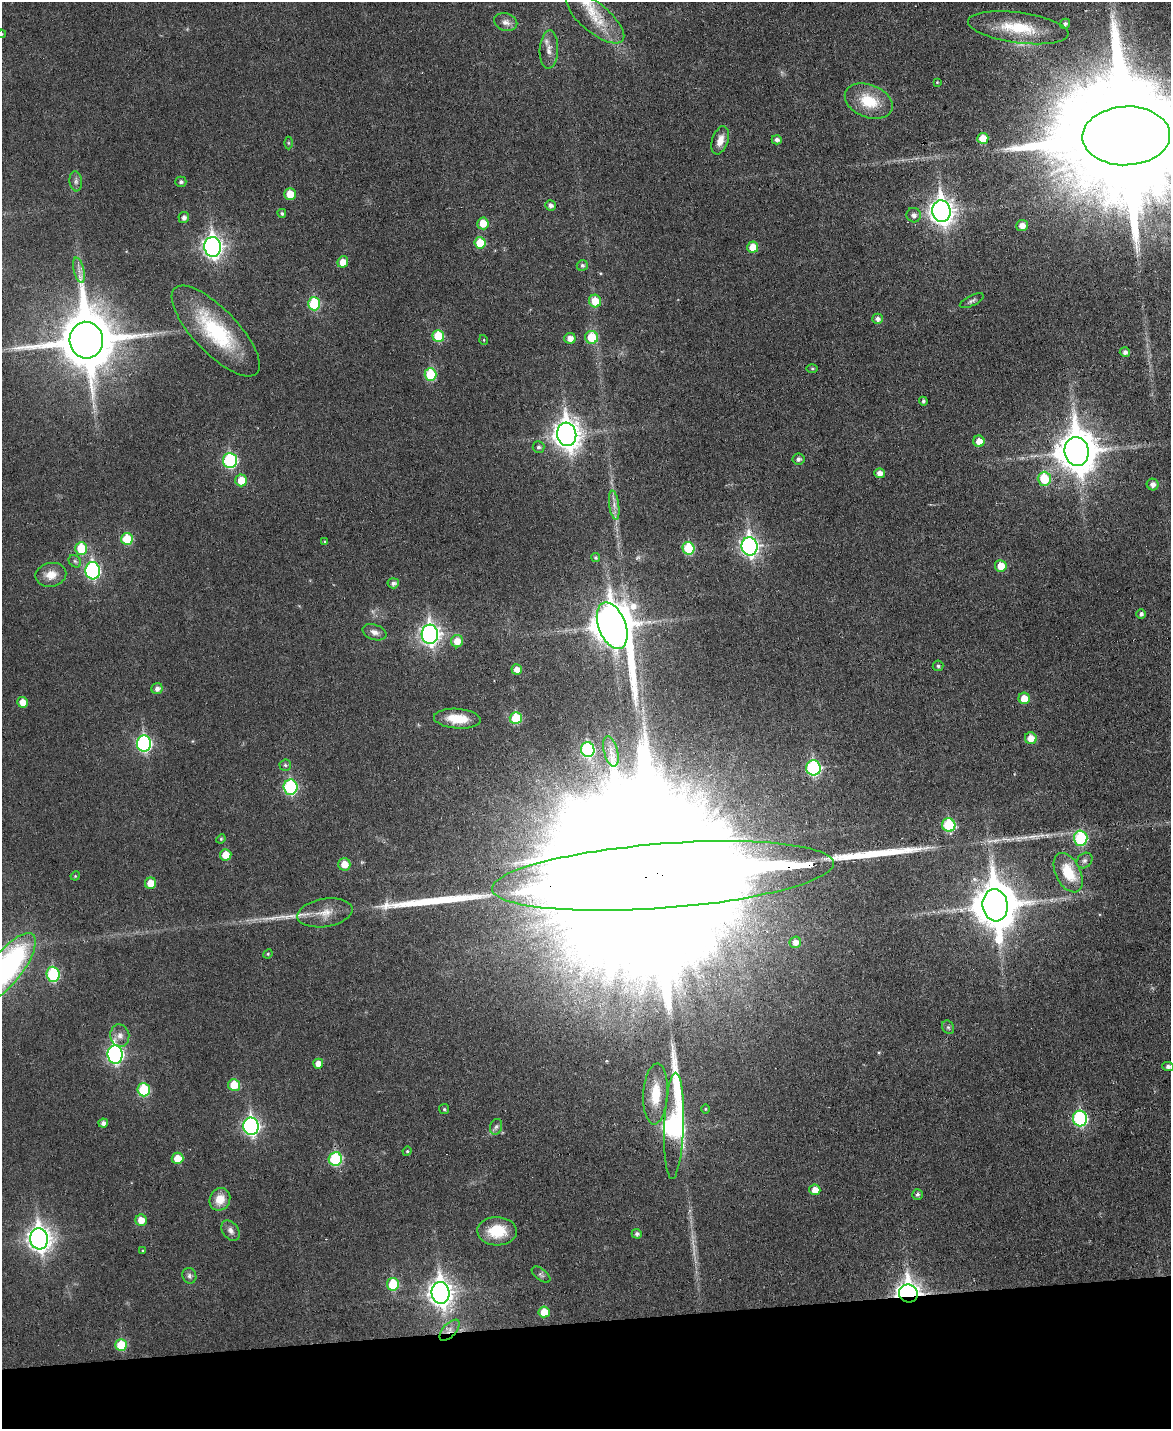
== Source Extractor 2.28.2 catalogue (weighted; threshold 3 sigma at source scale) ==
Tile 10 of 4 x 3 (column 2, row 3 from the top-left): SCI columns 1169-2337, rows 131-1557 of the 4676 x 4653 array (HDU 1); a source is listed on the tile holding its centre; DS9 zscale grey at full resolution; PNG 1173 x 1431 px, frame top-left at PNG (2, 2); each listed source drawn as its Kron ellipse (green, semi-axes under 4 px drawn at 4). Shown black and unused: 7% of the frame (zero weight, under 3 of 6 exposures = <1% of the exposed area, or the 3 px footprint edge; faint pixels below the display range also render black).
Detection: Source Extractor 2.28.2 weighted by HDU 2 'WHT'; one run over the whole footprint, this tile lists its part. Background 0.0383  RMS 0.0043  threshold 0.0175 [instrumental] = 3 sigma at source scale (4.09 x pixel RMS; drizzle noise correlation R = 1.36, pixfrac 0.8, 0.05/0.05 arcsec/px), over >= 5 px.
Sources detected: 142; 1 too faint to see at this stretch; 2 inside a brighter object's white glare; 1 cosmic-ray / hot-pixel residue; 3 long thin detections or spike segments (spike, bleed or trail) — neither listed nor drawn; the other 135 listed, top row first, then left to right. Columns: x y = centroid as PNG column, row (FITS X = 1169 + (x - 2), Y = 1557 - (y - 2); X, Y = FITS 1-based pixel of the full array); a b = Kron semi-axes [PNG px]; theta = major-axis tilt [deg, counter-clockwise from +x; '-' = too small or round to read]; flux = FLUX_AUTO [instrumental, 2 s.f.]
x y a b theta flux
595 18 35 14 -39 13
506 22 12 8 -15 2.5
1065 24 5 5 - 1.2
1018 28 51 15 -8 20
2 34 4 4 - 0.48
549 50 19 9 88 3.7
937 82 4 3 - 0.38
869 101 25 16 -22 14
1126 136 44 29 2 26000
983 138 5 5 - 6.8
720 140 14 8 71 3.9
777 140 5 4 - 1.4
288 143 6 4 -89 0.6
76 181 10 6 -84 1.4
181 182 5 5 - 1.1
290 194 5 5 - 7
550 205 5 5 - 1.7
941 211 11 9 -83 340
282 213 4 4 - 0.67
914 215 7 7 - 1.7
184 217 5 5 - 1.6
483 223 6 5 - 6.2
1022 226 6 5 - 3.4
480 243 5 5 - 11
213 247 10 8 -83 210
753 247 5 5 - 6.6
343 262 6 5 - 4.8
582 265 5 5 - 1
79 270 13 5 -76 2
595 301 6 6 - 9
972 301 13 5 26 1.2
314 304 6 6 - 23
877 319 5 5 - 1.8
216 331 59 22 -46 37
438 336 6 6 - 13
591 337 6 6 - 12
570 338 5 5 - 3
86 340 18 17 - 3000
484 340 5 3 - 0.34
1125 352 5 5 - 1.6
812 368 5 3 - 0.47
431 374 6 6 - 18
923 401 4 4 - 0.75
567 434 12 9 -82 470
979 441 5 5 - 4.3
539 447 6 6 - 1.1
1077 451 14 12 -82 1200
798 459 6 5 - 1.2
230 460 7 7 - 46
880 473 5 5 - 2.6
1044 479 7 6 - 16
241 480 6 6 - 8
1153 484 6 5 - 2.1
614 505 15 5 -82 2.5
127 539 6 6 - 16
325 542 4 4 - 0.52
750 546 9 8 - 160
81 548 6 6 - 15
688 548 6 6 - 18
596 558 4 4 - 0.66
75 561 7 5 -45 0.94
1001 566 6 6 - 6.8
93 571 9 7 -85 69
51 575 15 12 10 5.5
393 583 6 5 - 1.5
1141 614 5 4 - 1.2
612 626 24 13 -69 1200
374 632 12 7 -19 2.4
430 634 9 8 - 200
457 641 6 6 - 5.4
938 666 5 5 - 0.81
517 669 5 5 - 3.3
157 689 6 5 - 1.9
1024 698 6 5 - 5.7
22 702 5 5 - 4.4
516 718 6 6 - 16
457 719 23 10 -4 9
1031 738 6 6 - 5.9
144 744 8 7 - 70
588 750 7 6 - 42
611 751 15 7 -76 2.8
285 765 5 5 - 0.83
813 768 7 7 - 53
290 787 7 7 - 46
949 825 7 6 - 26
1081 838 7 6 - 32
221 839 5 4 - 0.54
226 855 5 5 - 6.9
1084 861 9 7 44 1.3
344 864 6 6 - 5.8
1068 873 21 12 -64 13
75 876 5 4 - 0.39
663 876 171 32 4 130000
150 883 6 5 - 6
995 905 16 12 -83 1600
325 913 28 14 9 7.1
795 942 6 5 - 2.2
268 954 5 4 - 0.53
6 968 43 16 51 110
53 974 7 6 - 34
948 1027 7 5 -61 0.87
120 1036 11 9 -80 2.7
115 1055 9 7 -85 100
318 1064 5 5 - 3.4
1168 1067 6 4 -3 1.4
234 1085 6 6 - 10
144 1090 6 6 - 22
656 1094 30 12 87 13
444 1109 5 5 - 0.64
705 1109 5 3 - 0.38
1080 1119 8 7 - 55
103 1123 5 4 - 1.8
251 1126 9 7 -87 110
674 1126 53 9 88 140
496 1127 8 6 72 1.3
407 1151 4 4 - 0.5
177 1158 6 6 - 6.6
335 1159 7 6 - 34
815 1190 5 5 - 4.5
917 1194 5 5 - 0.96
220 1199 11 10 - 6.1
141 1220 6 5 - 5
230 1231 11 8 -51 1.9
497 1231 20 14 -2 14
637 1234 5 5 - 1.2
39 1239 10 9 - 290
143 1251 4 3 - 0.42
541 1275 11 5 -38 1.1
189 1276 8 6 -65 1.4
393 1284 6 6 - 17
440 1293 11 9 -83 340
908 1293 9 9 - 320
544 1312 5 5 - 8.8
450 1330 13 6 47 2.6
121 1345 6 6 - 13
Overlapping masked pixels (flux is a lower limit): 3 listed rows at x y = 663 876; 908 1293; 450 1330
Isophote crosses this tile's border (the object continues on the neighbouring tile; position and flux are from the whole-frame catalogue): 4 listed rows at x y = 2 34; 1126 136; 6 968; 1168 1067